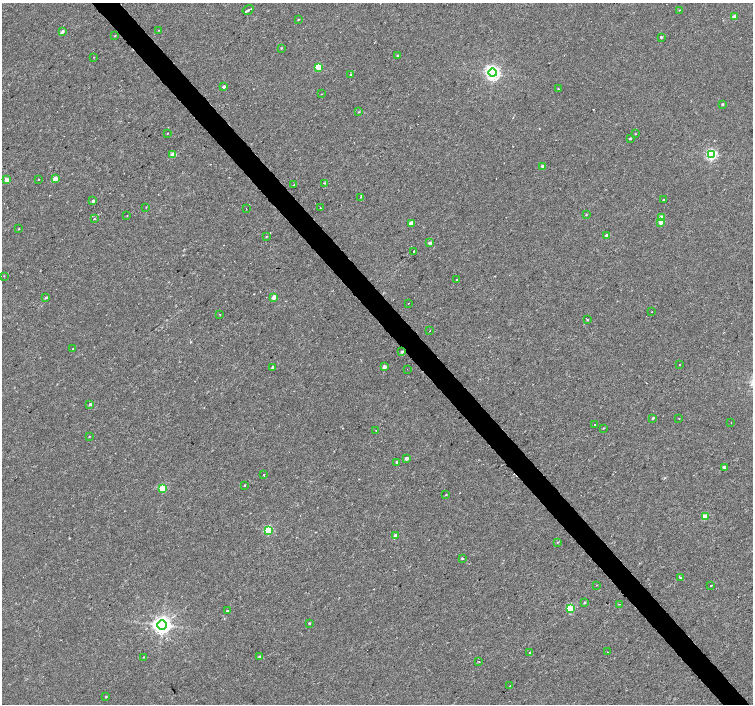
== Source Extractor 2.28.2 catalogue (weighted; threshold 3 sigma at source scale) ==
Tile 6 of 4 x 4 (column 2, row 2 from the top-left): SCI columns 1507-3007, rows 3015-4417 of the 6008 x 5965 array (HDU 1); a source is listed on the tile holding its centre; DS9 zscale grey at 2 x 2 block average (1 PNG px = mean of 2 x 2 image px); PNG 755 x 706 px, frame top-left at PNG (2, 3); each listed source drawn as its Kron ellipse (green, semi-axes under 4 px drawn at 4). Shown black and unused: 4% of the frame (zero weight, under 2 of 3 exposures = <1% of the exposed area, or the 3 px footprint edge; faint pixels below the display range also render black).
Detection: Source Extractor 2.28.2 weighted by HDU 2 'WHT'; one run over the whole footprint, this tile lists its part. Background 0.00282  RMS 0.0023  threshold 0.0105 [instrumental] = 3 sigma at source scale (4.5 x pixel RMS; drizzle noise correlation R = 1.50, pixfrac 1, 0.0396/0.0396 arcsec/px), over >= 5 px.
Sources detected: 101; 2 cosmic-ray / hot-pixel residue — neither listed nor drawn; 1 inside a brighter listed object's ellipse — not listed separately; the other 98 listed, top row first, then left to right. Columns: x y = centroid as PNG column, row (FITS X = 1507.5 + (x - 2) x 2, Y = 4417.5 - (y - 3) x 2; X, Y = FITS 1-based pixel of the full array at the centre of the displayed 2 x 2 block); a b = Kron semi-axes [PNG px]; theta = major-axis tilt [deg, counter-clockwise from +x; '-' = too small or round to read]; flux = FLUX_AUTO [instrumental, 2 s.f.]
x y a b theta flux
248 10 6 2 33 5.1
679 10 2 2 - 0.27
734 17 2 2 - 5.2
298 20 3 2 - 0.29
158 30 2 2 - 0.19
62 32 3 3 - 1.3
115 36 2 2 - 0.27
661 37 3 2 - 0.68
281 48 3 2 - 0.39
397 56 2 2 - 0.45
94 57 2 2 - 0.24
318 67 3 3 - 17
492 73 4 4 - 170
350 75 3 2 - 0.54
224 86 2 2 - 1.5
558 89 2 2 - 0.64
321 94 2 2 - 0.27
722 104 3 2 - 0.6
359 112 3 2 - 0.36
167 133 2 2 - 0.63
635 134 2 2 - 0.3
630 138 2 2 - 0.63
173 155 3 3 - 8.1
712 155 3 3 - 72
543 166 2 2 - 2.3
55 178 3 2 - 6.1
39 179 2 2 - 0.28
7 180 2 2 - 5.3
325 183 3 2 - 0.38
294 185 3 2 - 0.28
361 197 2 2 - 0.39
664 200 2 2 - 0.72
93 201 3 2 - 1.3
146 207 2 2 - 0.43
246 208 2 2 - 0.6
320 208 2 2 - 1.1
127 215 2 2 - 0.21
586 215 2 2 - 0.39
661 217 3 2 - 4.8
94 219 2 2 - 1.3
661 222 3 2 - 4.1
411 223 3 2 - 5.1
19 229 3 2 - 0.28
606 235 4 3 - 0.9
266 237 2 2 - 0.3
430 243 2 2 - 2.6
414 251 2 2 - 1.8
4 276 2 2 - 0.28
456 280 2 2 - 3.6
45 297 2 2 - 0.43
274 297 3 2 - 5.3
408 303 2 2 - 0.48
652 312 2 2 - 0.34
219 314 2 2 - 0.27
587 319 2 2 - 0.88
430 331 2 2 - 0.27
72 349 2 2 - 0.23
402 352 3 2 - 0.79
680 365 2 2 - 3
384 367 2 2 - 3.1
273 368 2 2 - 1.5
407 369 2 2 - 0.54
90 404 3 2 - 0.94
653 418 3 2 - 0.69
679 418 2 2 - 0.33
731 423 2 2 - 0.53
595 425 2 2 - 2.4
603 428 3 2 - 0.31
376 430 2 2 - 0.32
89 436 3 2 - 0.33
406 459 2 2 - 2
396 462 2 2 - 0.69
724 467 2 2 - 3.1
264 475 2 2 - 0.51
244 485 2 2 - 0.76
163 488 3 3 - 23
446 495 2 2 - 0.33
705 516 3 3 - 9.1
268 530 3 3 - 39
396 536 3 2 - 4.3
558 542 3 2 - 0.35
462 558 2 2 - 1.9
681 577 2 2 - 2.8
597 585 2 2 - 0.37
711 585 2 2 - 0.83
584 603 3 2 - 0.51
619 604 3 2 - 0.38
571 608 3 3 - 31
227 611 2 2 - 1.9
309 623 3 2 - 0.5
162 625 5 4 - 310
530 652 2 2 - 0.85
608 652 2 2 - 0.25
144 657 2 2 - 0.3
259 657 3 3 - 0.74
479 661 2 2 - 0.28
510 686 2 2 - 1
106 697 2 2 - 0.41
Overlapping masked pixels (flux is a lower limit): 1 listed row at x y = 402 352
Diffuse or blended objects may show on this block-average render without a row.